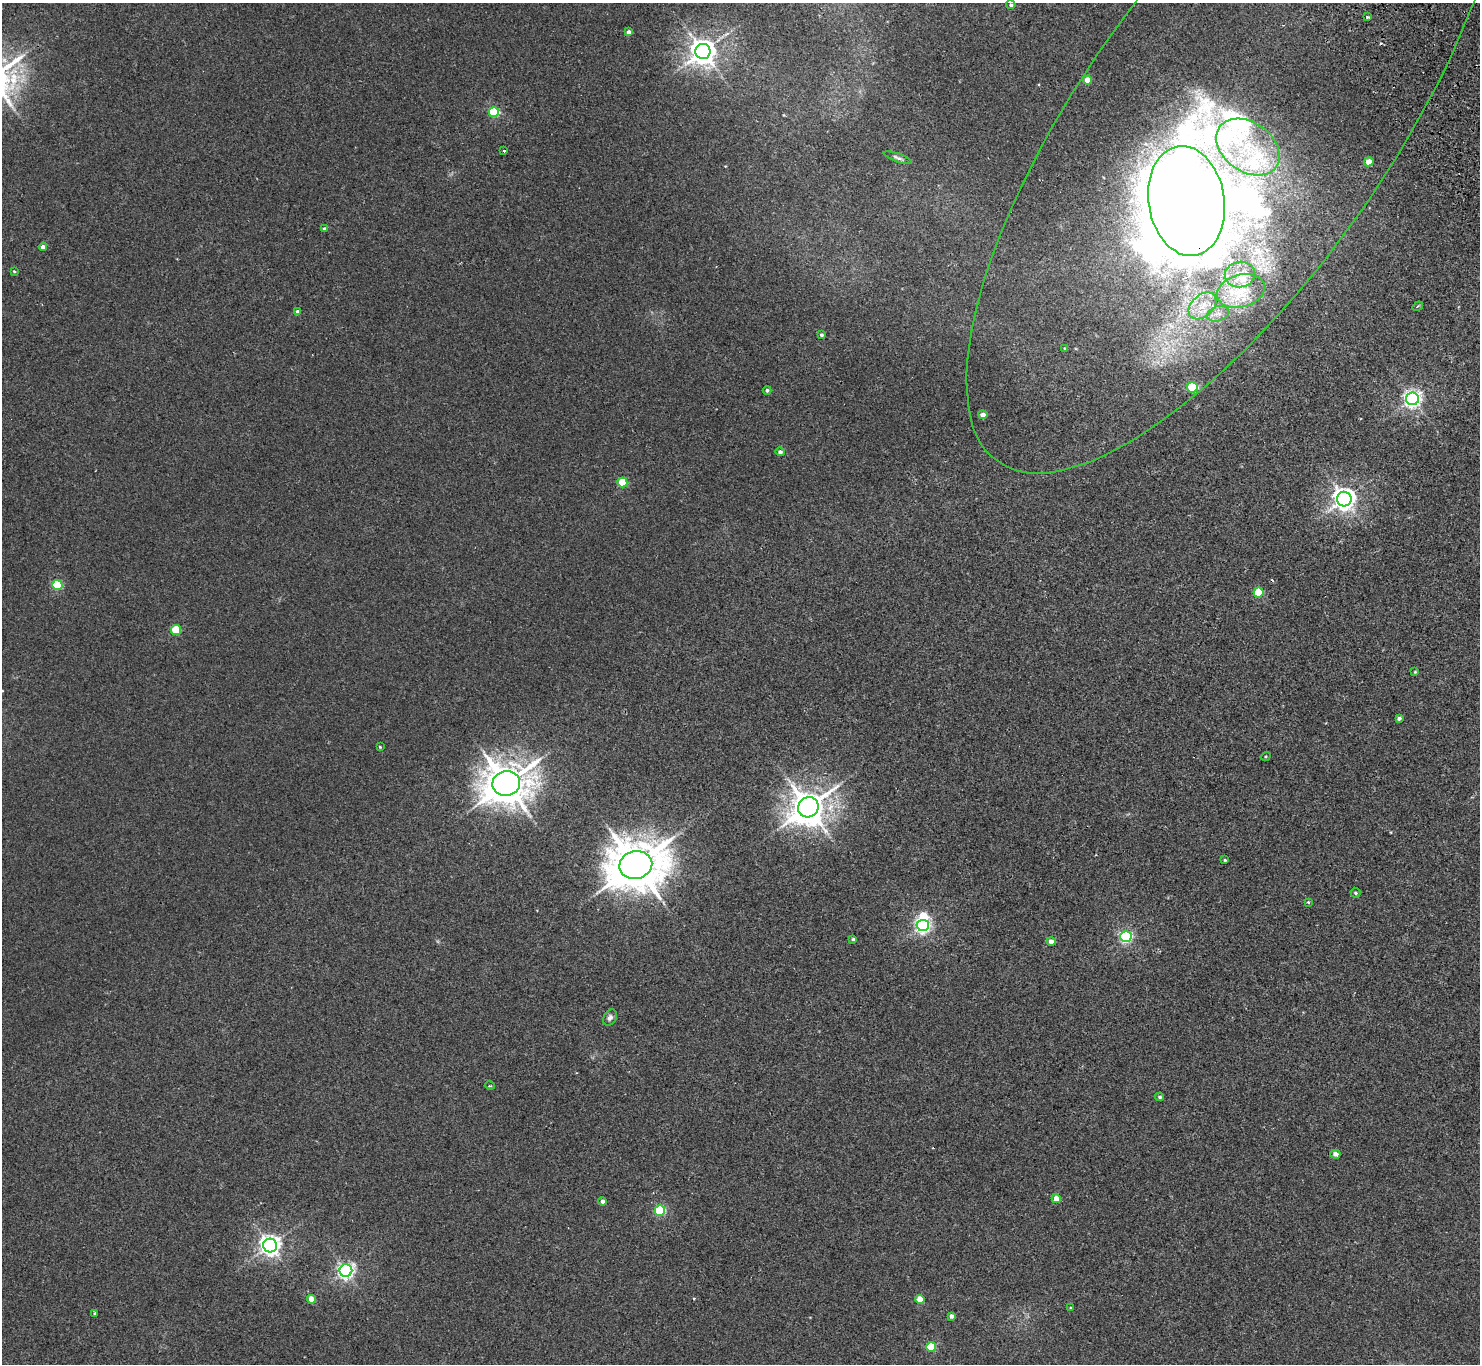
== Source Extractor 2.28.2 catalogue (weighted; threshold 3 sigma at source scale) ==
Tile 10 of 4 x 4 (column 2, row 3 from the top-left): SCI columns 1531-3008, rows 1699-3060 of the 6013 x 5985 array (HDU 1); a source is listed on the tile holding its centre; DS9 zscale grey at full resolution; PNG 1482 x 1366 px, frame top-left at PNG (2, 3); each listed source drawn as its Kron ellipse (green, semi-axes under 4 px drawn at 4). Shown black and unused: <1% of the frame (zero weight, under 2 of 3 exposures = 3% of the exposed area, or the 3 px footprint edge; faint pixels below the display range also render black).
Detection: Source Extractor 2.28.2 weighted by HDU 2 'WHT'; one run over the whole footprint, this tile lists its part. Background 0.0251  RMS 0.0068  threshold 0.0306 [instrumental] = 3 sigma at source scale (4.5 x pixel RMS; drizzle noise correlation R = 1.50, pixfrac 1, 0.05/0.05 arcsec/px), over >= 5 px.
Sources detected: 71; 2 inside a brighter object's white glare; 4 cosmic-ray / hot-pixel residue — neither listed nor drawn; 3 inside a brighter listed object's ellipse — not listed separately; the other 62 listed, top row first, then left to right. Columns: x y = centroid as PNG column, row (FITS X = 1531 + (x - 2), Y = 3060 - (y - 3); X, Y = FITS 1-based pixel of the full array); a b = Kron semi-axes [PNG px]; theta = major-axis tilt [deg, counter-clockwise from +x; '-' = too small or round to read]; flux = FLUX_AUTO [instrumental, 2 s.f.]
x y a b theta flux
1011 5 4 4 - 1.5
1368 17 3 2 - 0.8
629 32 4 4 - 2.6
703 51 7 7 - 750
1088 80 4 4 - 8.4
494 112 5 5 - 50
1234 125 412 153 55 700
1248 147 34 24 -36 41
504 151 3 2 - 2.2
898 158 15 4 -20 1.9
1369 162 5 4 - 8.9
1186 201 55 38 -81 2600
324 229 4 4 - 1.2
43 247 4 4 - 2.8
14 271 3 3 - 0.66
1240 275 15 12 7 8.3
1241 291 24 16 16 21
1203 306 16 11 42 10
1418 306 5 3 - 0.74
298 312 4 4 - 3
1218 314 11 7 17 4.2
822 335 4 3 - 1.2
1064 348 4 2 - 0.53
1192 387 5 5 - 35
767 390 4 4 - 1.4
1412 399 6 6 - 280
983 415 4 4 - 3.7
780 452 4 4 - 1.8
622 482 5 5 - 22
1344 499 7 7 - 470
57 585 5 5 - 44
1258 592 5 5 - 24
176 630 5 5 - 29
1415 672 4 3 - 0.63
1399 718 4 3 - 1.8
380 747 3 2 - 0.59
1266 756 5 3 - 0.62
506 783 14 12 12 2100
808 807 10 9 - 1400
1225 860 3 3 - 0.66
636 865 16 14 13 3200
1355 893 5 5 - 1
1308 902 3 3 - 0.87
923 925 6 5 - 180
1126 937 6 5 - 120
853 939 3 3 - 1
1051 942 4 4 - 4
610 1018 8 6 61 2.4
490 1086 5 3 - 0.6
1160 1097 4 4 - 1.3
1335 1154 5 4 - 3.4
1056 1199 4 4 - 7.2
602 1201 4 4 - 2.4
660 1211 5 5 - 58
270 1245 7 6 - 390
346 1271 6 6 - 220
311 1299 4 4 - 9.6
920 1299 4 4 - 12
1071 1308 3 3 - 0.57
95 1313 4 3 - 1.1
952 1316 4 4 - 2.5
931 1347 5 5 - 29
Overlapping masked pixels (flux is a lower limit): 2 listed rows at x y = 1234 125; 1186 201